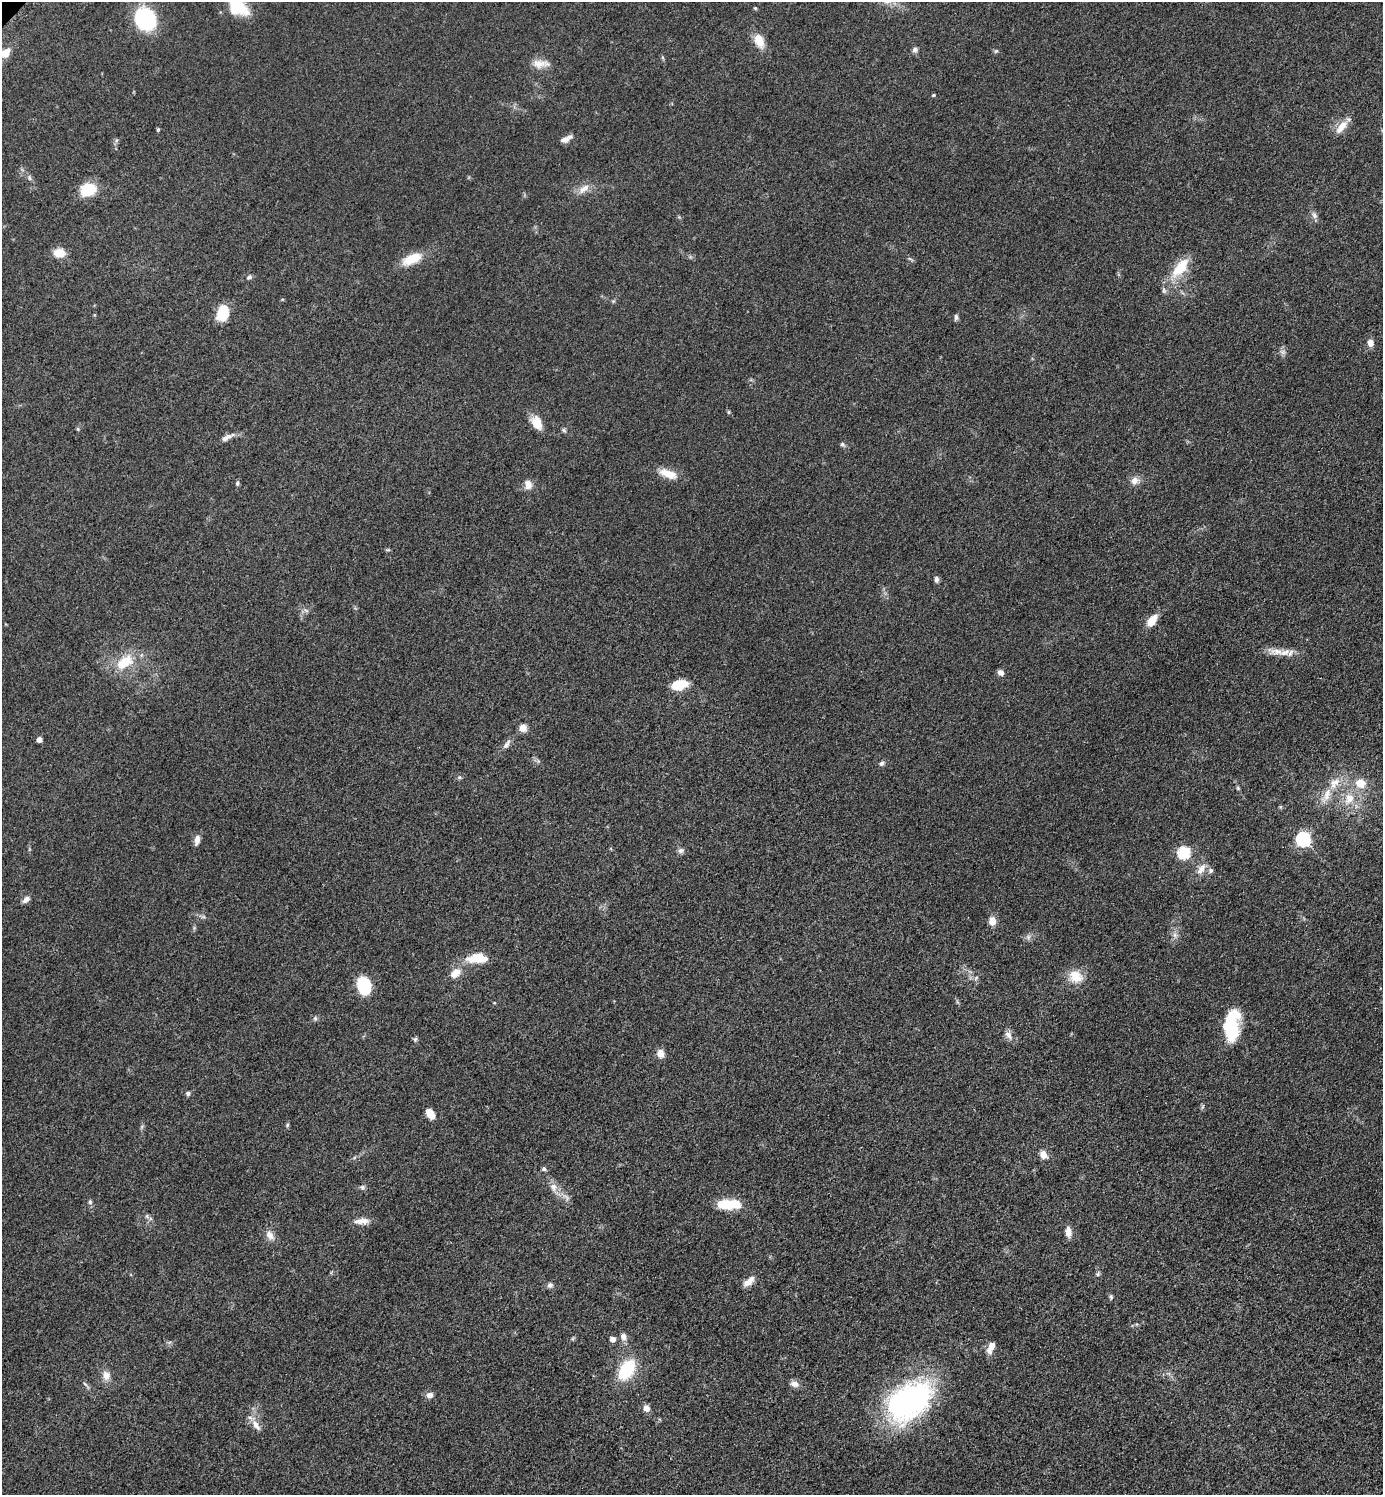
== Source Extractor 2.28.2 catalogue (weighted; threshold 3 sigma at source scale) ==
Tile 6 of 4 x 4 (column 2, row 2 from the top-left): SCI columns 1592-2972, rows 3006-4498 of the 6049 x 6048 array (HDU 1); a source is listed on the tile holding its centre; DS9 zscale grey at full resolution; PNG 1385 x 1497 px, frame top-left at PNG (2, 2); no overlay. Shown black and unused: <1% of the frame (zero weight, under 3 of 5 exposures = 4% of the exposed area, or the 3 px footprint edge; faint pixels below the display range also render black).
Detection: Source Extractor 2.28.2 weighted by HDU 2 'WHT'; one run over the whole footprint, this tile lists its part. Background 0.05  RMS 0.0054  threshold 0.0244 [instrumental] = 3 sigma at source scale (4.5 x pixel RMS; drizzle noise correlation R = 1.50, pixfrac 1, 0.05/0.05 arcsec/px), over >= 5 px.
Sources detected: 94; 1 inside a brighter object's white glare — not listed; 1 inside a brighter listed object's ellipse — not listed separately; the other 92 listed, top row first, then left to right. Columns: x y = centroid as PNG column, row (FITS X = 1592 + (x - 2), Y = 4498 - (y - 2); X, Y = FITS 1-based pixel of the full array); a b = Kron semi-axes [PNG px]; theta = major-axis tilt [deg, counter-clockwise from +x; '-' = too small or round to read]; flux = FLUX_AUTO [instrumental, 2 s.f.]
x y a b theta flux
237 7 24 17 -37 21
145 19 21 17 -49 48
759 40 17 10 -66 8.3
915 50 7 6 - 1.6
996 51 6 5 - 0.8
5 53 12 9 47 6.7
540 64 24 10 -2 5.6
933 95 5 4 - 0.58
1341 127 23 8 49 6.1
158 130 5 4 - 0.62
566 139 16 6 26 3.2
29 178 8 4 -81 1
88 189 12 10 12 23
584 189 17 8 39 4.8
1314 215 9 7 -66 1.9
59 253 12 9 -7 7.6
412 259 24 11 24 13
1180 268 32 14 50 15
249 277 7 5 41 1.2
223 313 16 11 75 16
956 317 8 5 -83 1.2
1370 343 8 6 -84 3.6
729 412 6 4 90 0.64
537 423 16 10 -61 7.6
78 429 6 3 -71 0.64
564 430 6 5 - 0.91
226 438 16 6 29 3.2
842 444 7 5 -26 1.1
668 474 23 9 -20 8.5
1134 480 11 10 - 3.5
237 483 5 4 - 1.2
528 484 13 8 -80 3.9
936 579 9 6 -88 1.5
1152 621 16 8 54 6.5
1277 651 23 9 1 6.5
125 662 27 15 36 16
1001 673 7 6 - 2.6
679 685 15 9 14 13
523 728 9 8 - 3.7
39 739 4 4 - 3.2
506 744 16 6 52 2.6
882 763 7 6 - 1.3
459 777 6 4 -18 0.78
1334 783 19 10 49 7.5
1361 783 16 14 -28 8.8
1238 788 5 5 - 0.7
1349 798 17 12 58 9.1
1303 839 6 6 - 100
197 840 13 6 79 3
681 851 8 7 - 1.7
1184 852 6 6 - 56
1201 869 18 9 55 4.4
1210 870 8 7 - 1.5
26 899 10 6 41 2.5
992 921 8 7 - 5.4
1175 935 7 5 -89 1.6
1028 937 7 5 47 1.4
478 958 22 10 1 13
455 973 13 9 35 5.8
1076 976 18 15 -30 9.4
364 985 13 10 -75 32
315 1018 6 5 - 1.1
1231 1025 33 16 83 30
1008 1035 12 7 -51 2.9
415 1039 7 5 87 1
660 1053 9 7 -71 4.4
188 1093 6 5 - 1.1
430 1114 11 7 -55 5.8
287 1125 5 5 - 0.76
1043 1154 9 7 -59 4.3
544 1169 6 5 - 1.1
362 1187 7 6 - 1.2
553 1187 10 9 - 3.6
90 1202 6 5 - 1.1
726 1204 19 13 1 12
362 1221 20 7 3 4.2
1068 1232 12 7 -82 4.1
270 1235 15 9 -56 3.8
1098 1274 6 5 - 0.89
749 1281 17 7 41 4.4
550 1285 8 7 - 1.6
1111 1297 7 5 -79 0.98
623 1336 9 7 -75 3
612 1339 5 4 - 3.4
991 1347 15 6 66 4.8
626 1369 20 13 58 27
106 1375 13 9 -76 4.2
794 1384 10 8 -15 3.2
429 1395 9 7 11 2.6
909 1401 56 36 36 110
646 1408 7 7 - 3.4
256 1425 18 7 -56 4.4
Isophote crosses this tile's border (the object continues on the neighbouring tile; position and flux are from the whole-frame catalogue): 2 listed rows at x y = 237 7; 5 53